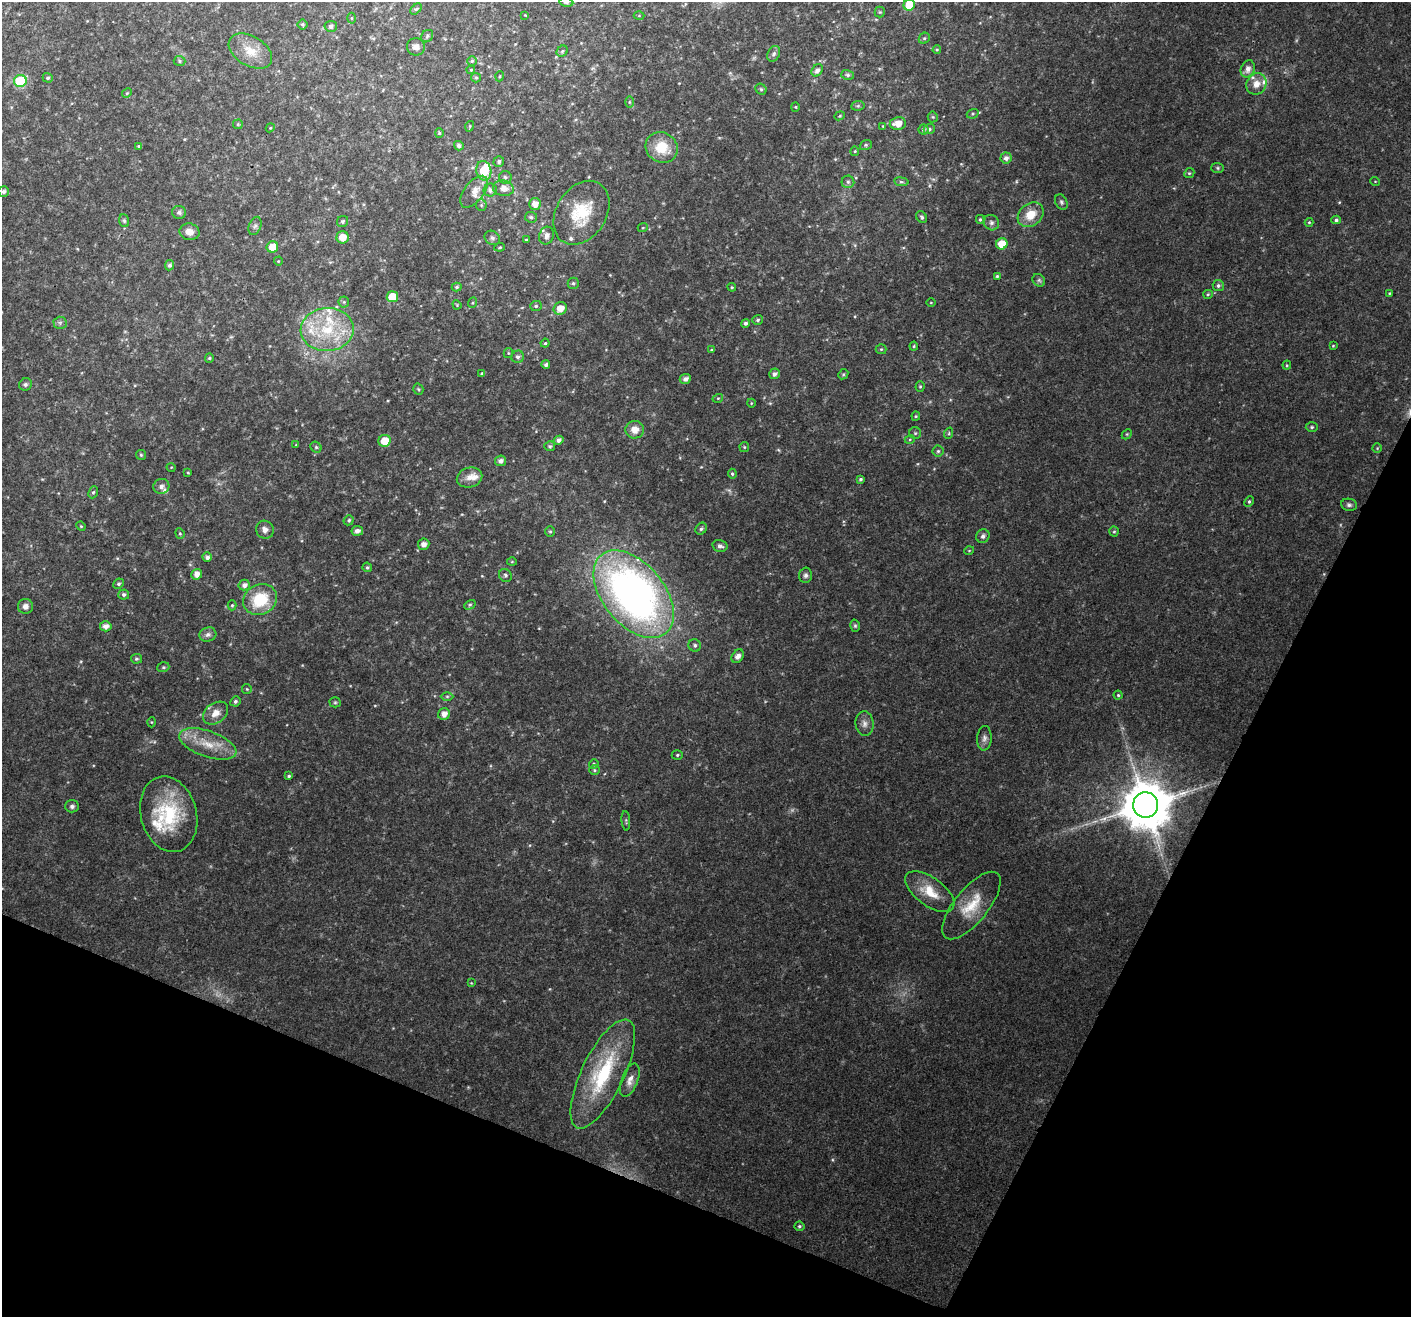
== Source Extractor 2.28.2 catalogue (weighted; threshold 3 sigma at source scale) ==
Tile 15 of 4 x 4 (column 3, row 4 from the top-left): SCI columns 2871-4279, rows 350-1664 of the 5732 x 5894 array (HDU 1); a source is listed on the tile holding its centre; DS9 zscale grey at full resolution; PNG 1413 x 1319 px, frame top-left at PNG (2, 2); each listed source drawn as its Kron ellipse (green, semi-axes under 4 px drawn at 4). Shown black and unused: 22% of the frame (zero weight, under 3 of 4 exposures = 5% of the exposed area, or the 3 px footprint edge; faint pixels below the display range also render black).
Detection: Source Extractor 2.28.2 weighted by HDU 2 'WHT'; one run over the whole footprint, this tile lists its part. Background 0.0308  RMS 0.0034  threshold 0.0155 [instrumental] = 3 sigma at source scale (4.5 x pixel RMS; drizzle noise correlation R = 1.50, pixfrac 1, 0.0396/0.0396 arcsec/px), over >= 5 px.
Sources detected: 220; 1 too faint to see at this stretch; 1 inside a brighter object's white glare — neither listed nor drawn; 9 inside a brighter listed object's ellipse — not listed separately; the other 209 listed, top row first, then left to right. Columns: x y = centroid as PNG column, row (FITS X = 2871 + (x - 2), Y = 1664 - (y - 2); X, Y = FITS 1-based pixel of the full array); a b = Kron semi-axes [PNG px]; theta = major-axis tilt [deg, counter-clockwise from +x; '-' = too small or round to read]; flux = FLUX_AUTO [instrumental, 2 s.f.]
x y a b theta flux
566 2 7 4 -9 0.66
909 5 6 5 - 10
416 9 7 4 43 0.49
880 12 5 5 - 0.45
525 15 2 2 - 0.22
639 15 5 3 - 0.29
351 18 5 3 - 0.36
303 24 5 5 - 0.52
331 26 6 5 - 0.79
427 36 7 5 50 0.65
924 38 6 5 - 0.49
416 47 9 8 - 1.9
937 50 4 4 - 0.38
250 51 24 14 -31 6.8
562 51 6 5 - 0.6
774 54 8 6 61 0.94
180 61 6 5 - 0.53
472 61 5 5 - 0.53
1248 69 9 7 67 2.3
471 70 4 3 - 0.4
817 70 6 5 - 1.3
848 75 6 5 - 0.63
500 76 5 3 - 0.32
48 78 5 4 - 0.61
476 78 5 4 - 0.46
20 81 6 6 - 20
1256 84 11 9 60 3.5
761 89 6 5 - 0.56
127 93 5 4 - 0.42
629 102 6 4 -90 0.44
858 106 7 5 7 0.56
795 107 4 4 - 0.37
973 114 6 4 21 0.55
840 116 5 4 - 0.44
933 117 5 5 - 0.48
898 123 8 6 8 3.8
238 124 5 4 - 0.39
470 126 5 3 - 0.31
883 126 4 4 - 0.31
270 128 4 3 - 0.28
923 129 5 5 - 0.79
929 129 5 5 - 0.75
439 133 4 4 - 0.39
866 145 6 5 - 0.49
139 146 4 3 - 0.48
459 146 5 4 - 1.1
662 147 16 15 - 8.8
855 151 5 4 - 0.39
1006 158 5 5 - 1.5
499 161 5 5 - 0.89
1218 168 6 5 - 0.54
484 171 10 7 -79 9.9
1189 173 5 4 - 0.48
505 177 6 6 - 0.82
1375 181 5 3 - 0.28
848 182 6 6 - 0.81
901 182 7 4 -8 0.56
503 188 10 8 -9 2.7
490 190 6 6 - 1.5
4 192 5 5 - 0.96
474 192 18 10 53 3.8
1061 202 8 5 -63 0.78
535 204 6 6 - 2.9
481 205 6 5 - 0.58
179 212 7 6 - 0.92
581 213 34 25 58 14
1031 215 14 11 40 6.2
531 217 6 5 - 0.66
922 217 6 5 - 0.58
980 219 4 4 - 0.47
1336 220 4 4 - 0.64
124 221 6 5 - 0.61
343 221 6 5 - 0.72
1309 222 4 4 - 0.37
991 223 8 7 - 1.1
255 226 9 6 69 0.94
643 227 5 3 - 0.34
190 232 10 8 -14 2.8
546 235 9 7 73 1.8
343 237 6 6 - 4.3
492 238 8 6 -35 0.92
526 240 4 3 - 0.33
1002 244 6 5 - 6.3
272 247 6 5 - 5.3
500 247 5 3 - 0.41
278 261 4 4 - 0.32
170 265 5 4 - 0.9
997 276 4 4 - 0.49
1039 280 7 5 -44 0.72
573 283 5 5 - 0.6
1218 285 5 5 - 0.8
457 287 5 4 - 0.53
732 287 4 4 - 0.42
1390 293 4 3 - 0.39
1208 294 5 4 - 0.45
392 297 6 5 - 8
344 302 5 5 - 0.5
472 303 5 3 - 0.38
931 303 5 3 - 0.29
457 305 5 3 - 0.29
536 306 6 5 - 0.66
560 308 7 6 - 3.6
758 320 5 5 - 0.61
60 323 6 6 - 0.81
745 323 4 4 - 0.85
327 330 26 21 4 17
545 343 4 4 - 0.5
914 346 4 4 - 0.38
1333 346 4 4 - 0.33
881 349 5 5 - 0.47
712 350 4 3 - 0.39
508 353 5 4 - 0.4
518 357 6 6 - 0.94
209 358 5 4 - 0.4
546 365 4 4 - 0.86
1287 365 4 4 - 0.35
482 374 4 3 - 0.51
774 374 5 5 - 1.2
843 374 5 4 - 0.49
685 379 5 5 - 1.5
25 384 6 6 - 0.75
920 386 5 4 - 0.47
418 389 5 5 - 0.49
718 398 5 3 - 0.31
751 403 4 3 - 0.26
916 416 4 4 - 0.38
1312 427 6 5 - 0.53
635 430 9 9 - 3.3
915 433 6 6 - 0.56
949 433 6 3 72 0.41
1127 434 5 4 - 0.42
910 439 5 3 - 0.39
558 440 5 4 - 1.2
385 441 6 6 - 5.1
296 445 4 4 - 0.27
550 446 5 5 - 0.56
316 447 6 5 - 0.56
744 447 5 4 - 0.43
1377 448 4 4 - 0.36
938 451 5 5 - 0.64
141 455 5 5 - 0.5
501 461 6 5 - 1.3
171 467 5 3 - 0.28
188 473 4 3 - 0.29
732 474 5 4 - 0.54
470 478 13 9 14 2.5
861 479 4 3 - 0.61
161 486 8 7 - 1.3
93 492 6 4 65 0.53
1249 502 5 4 - 0.5
1349 505 8 6 -8 0.89
349 520 5 4 - 0.62
81 526 5 4 - 0.35
701 529 6 5 - 0.72
265 530 9 8 - 1.6
357 531 6 5 - 1.5
550 532 5 5 - 0.5
1114 532 5 4 - 0.44
180 533 5 4 - 0.44
983 536 7 6 - 1.1
424 544 6 5 - 1.7
720 546 7 6 - 1.3
969 551 5 3 - 0.28
207 557 4 4 - 1.2
512 562 5 3 - 0.29
367 567 5 4 - 0.61
197 574 5 5 - 2.3
505 575 7 6 - 0.7
806 575 7 6 - 1
119 584 5 4 - 0.74
244 585 6 5 - 1.5
124 594 5 5 - 0.84
634 594 51 30 -50 180
260 600 17 15 27 14
232 605 5 4 - 0.45
470 605 6 4 29 0.48
25 606 7 7 - 1.8
106 626 6 5 - 2.1
855 626 6 5 - 0.58
208 635 8 7 - 1.3
695 645 6 6 - 0.77
738 656 7 5 53 1.8
136 659 5 5 - 0.51
163 667 6 4 19 0.49
247 689 5 5 - 0.43
1118 695 4 4 - 0.43
447 696 6 4 0 0.53
235 701 5 5 - 0.75
335 702 5 5 - 0.49
215 713 14 10 36 3.6
444 714 6 5 - 2
152 722 5 3 - 0.31
865 724 12 9 -86 1.9
984 738 12 7 86 1.5
208 744 30 13 -19 8.6
677 755 5 5 - 0.55
594 764 5 4 - 0.47
594 770 5 5 - 0.51
289 776 4 4 - 0.55
1146 805 13 12 - 1800
72 806 7 6 - 0.98
169 814 38 28 -75 24
626 821 10 3 -85 0.44
930 892 28 14 -36 8.3
971 906 41 17 51 11
471 983 4 4 - 0.28
603 1074 60 21 64 30
630 1080 17 8 69 2.7
799 1226 5 4 - 0.54
Overlapping masked pixels (flux is a lower limit): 1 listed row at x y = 1146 805
Isophote crosses this tile's border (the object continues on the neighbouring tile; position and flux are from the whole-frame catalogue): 2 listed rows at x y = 566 2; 909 5